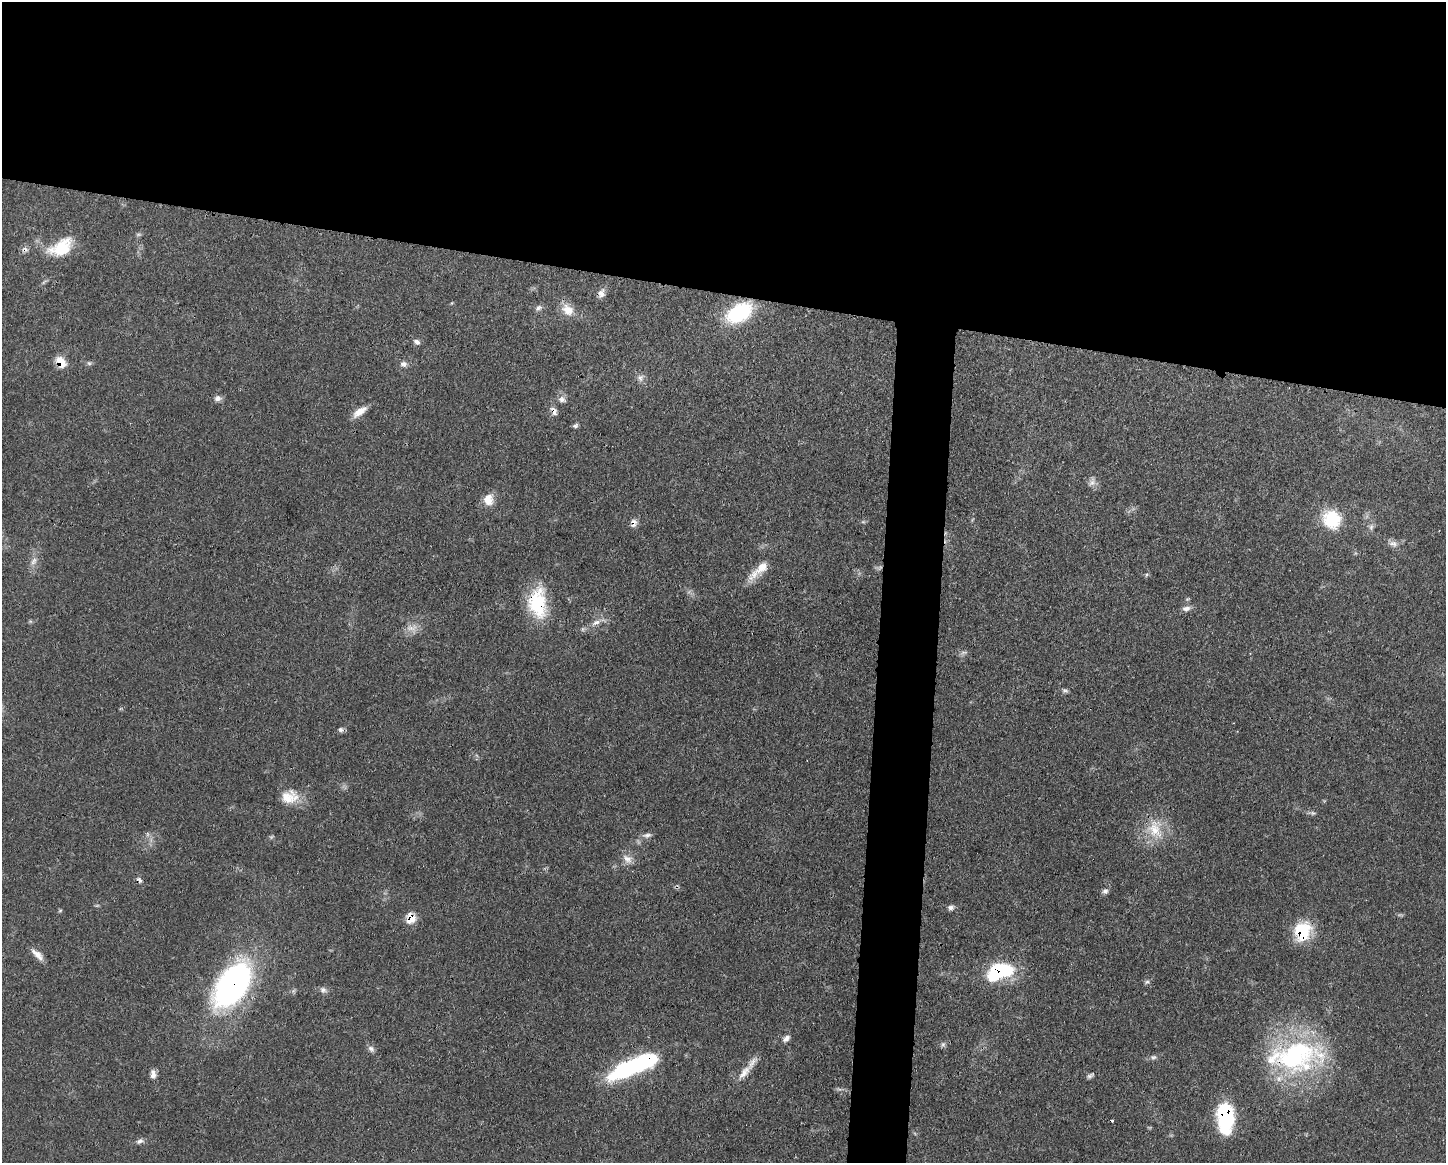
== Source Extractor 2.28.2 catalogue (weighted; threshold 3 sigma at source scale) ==
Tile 2 of 3 x 4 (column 2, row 1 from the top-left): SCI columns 1557-3000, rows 3491-4651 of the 4670 x 4658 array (HDU 1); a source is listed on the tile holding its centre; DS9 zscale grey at full resolution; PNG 1448 x 1165 px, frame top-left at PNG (2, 2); no overlay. Shown black and unused: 28% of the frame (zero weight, under 3 of 4 exposures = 1% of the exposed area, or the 3 px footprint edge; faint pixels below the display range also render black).
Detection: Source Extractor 2.28.2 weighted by HDU 2 'WHT'; one run over the whole footprint, this tile lists its part. Background 0.0552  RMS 0.0032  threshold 0.0146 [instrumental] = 3 sigma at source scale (4.5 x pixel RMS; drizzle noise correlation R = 1.50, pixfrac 1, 0.05/0.05 arcsec/px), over >= 5 px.
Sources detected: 63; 2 too faint to see at this stretch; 1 inside a brighter object's white glare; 2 cosmic-ray / hot-pixel residue — not listed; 1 inside a brighter listed object's ellipse — not listed separately; the other 57 listed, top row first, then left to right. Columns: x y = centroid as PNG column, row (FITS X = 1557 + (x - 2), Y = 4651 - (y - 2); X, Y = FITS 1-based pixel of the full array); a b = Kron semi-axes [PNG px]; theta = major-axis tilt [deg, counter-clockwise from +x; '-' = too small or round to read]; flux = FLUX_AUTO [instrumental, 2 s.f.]
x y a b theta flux
61 247 31 18 29 12
601 293 10 8 87 2
539 308 9 7 39 1
568 310 18 13 -41 4.5
739 313 28 17 30 24
417 342 9 6 -39 1.1
61 362 14 9 -54 4.8
89 363 6 6 - 0.64
403 364 9 7 -11 1.3
640 378 10 6 -71 1.3
218 398 9 8 - 1.4
562 399 10 8 -33 1.5
554 411 13 7 -65 1.6
360 412 20 8 36 3.3
575 426 7 5 20 0.76
1092 482 12 8 63 1.6
488 500 15 12 85 3.9
1332 519 25 22 -55 12
634 523 11 7 -87 1.7
1393 544 12 8 -22 1.7
34 561 12 7 64 2
759 570 35 10 42 5.8
1146 575 6 4 71 0.47
537 603 37 21 -85 18
1186 608 11 7 12 1.5
596 622 13 7 24 2
411 628 17 9 -8 2.8
963 652 9 4 1 0.87
1065 691 8 6 -16 0.72
341 730 7 6 - 0.82
289 797 23 17 10 6.7
1313 813 7 5 -1 0.74
1155 829 28 20 -63 10
647 835 13 6 9 1.3
627 859 15 10 -41 2.7
139 880 8 5 -53 0.99
1105 891 8 7 - 1
951 908 8 7 - 1.1
60 910 6 4 2 0.39
411 918 14 11 78 4.3
1303 931 21 17 75 15
37 955 19 7 -44 2.5
996 973 23 13 55 18
1147 982 7 4 1 0.65
232 985 50 27 57 88
323 990 10 8 -24 1.2
786 1038 10 6 46 1.4
943 1044 8 6 89 0.77
371 1049 10 7 -48 1.2
1295 1056 69 40 5 56
1154 1057 8 6 28 0.88
630 1067 50 16 25 36
744 1072 27 9 49 4.3
153 1074 12 7 88 1.7
1090 1076 11 5 28 0.84
1225 1117 29 15 -89 30
140 1141 10 6 21 1.2
Overlapping masked pixels (flux is a lower limit): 11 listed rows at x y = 61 362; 554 411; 634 523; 537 603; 139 880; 411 918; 1303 931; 996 973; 232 985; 1295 1056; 1225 1117